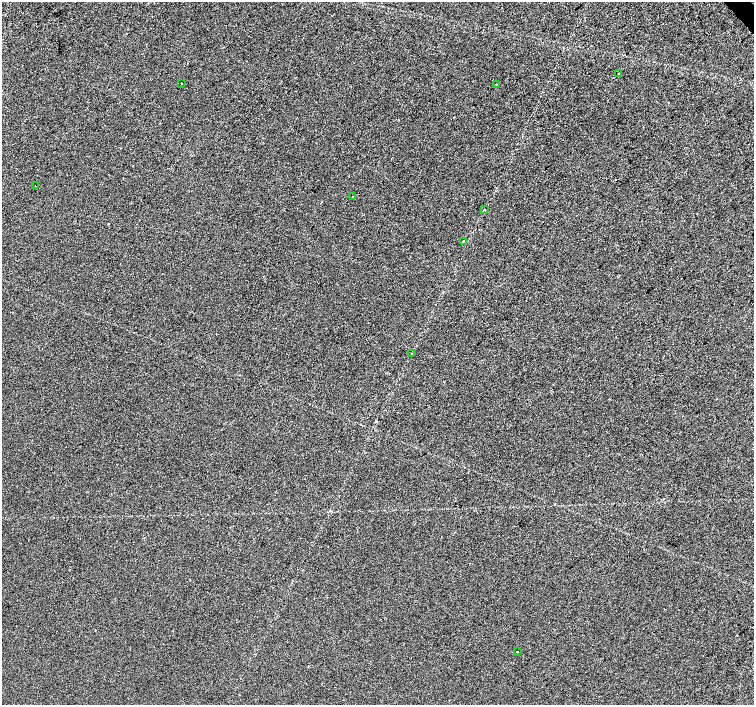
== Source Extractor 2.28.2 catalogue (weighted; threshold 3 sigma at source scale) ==
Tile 10 of 4 x 4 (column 2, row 3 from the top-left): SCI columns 1507-3009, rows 1616-3021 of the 6014 x 5977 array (HDU 1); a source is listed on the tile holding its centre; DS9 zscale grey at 2 x 2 block average (1 PNG px = mean of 2 x 2 image px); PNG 756 x 707 px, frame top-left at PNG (2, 2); each listed source drawn as its Kron ellipse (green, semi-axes under 4 px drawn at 4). Shown black and unused: <1% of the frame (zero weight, under 2 of 3 exposures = <1% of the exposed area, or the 3 px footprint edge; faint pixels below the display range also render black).
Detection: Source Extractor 2.28.2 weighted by HDU 2 'WHT'; one run over the whole footprint, this tile lists its part. Background -1.32e-05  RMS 0.0057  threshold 0.0256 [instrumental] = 3 sigma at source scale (4.5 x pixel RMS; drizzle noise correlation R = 1.50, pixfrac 1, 0.0396/0.0396 arcsec/px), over >= 5 px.
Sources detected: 11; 2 cosmic-ray / hot-pixel residue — neither listed nor drawn; the other 9 listed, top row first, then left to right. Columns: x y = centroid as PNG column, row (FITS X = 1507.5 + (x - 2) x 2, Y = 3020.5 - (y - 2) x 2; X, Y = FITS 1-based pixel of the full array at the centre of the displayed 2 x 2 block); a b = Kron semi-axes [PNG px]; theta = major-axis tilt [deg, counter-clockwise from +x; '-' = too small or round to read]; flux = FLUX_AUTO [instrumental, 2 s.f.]
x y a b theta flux
618 74 2 2 - 0.86
181 83 2 2 - 0.6
496 84 2 2 - 0.7
35 186 2 2 - 0.36
353 196 2 2 - 1.1
485 210 2 2 - 0.87
463 241 2 2 - 0.89
412 353 3 2 - 0.77
517 652 2 2 - 1.7